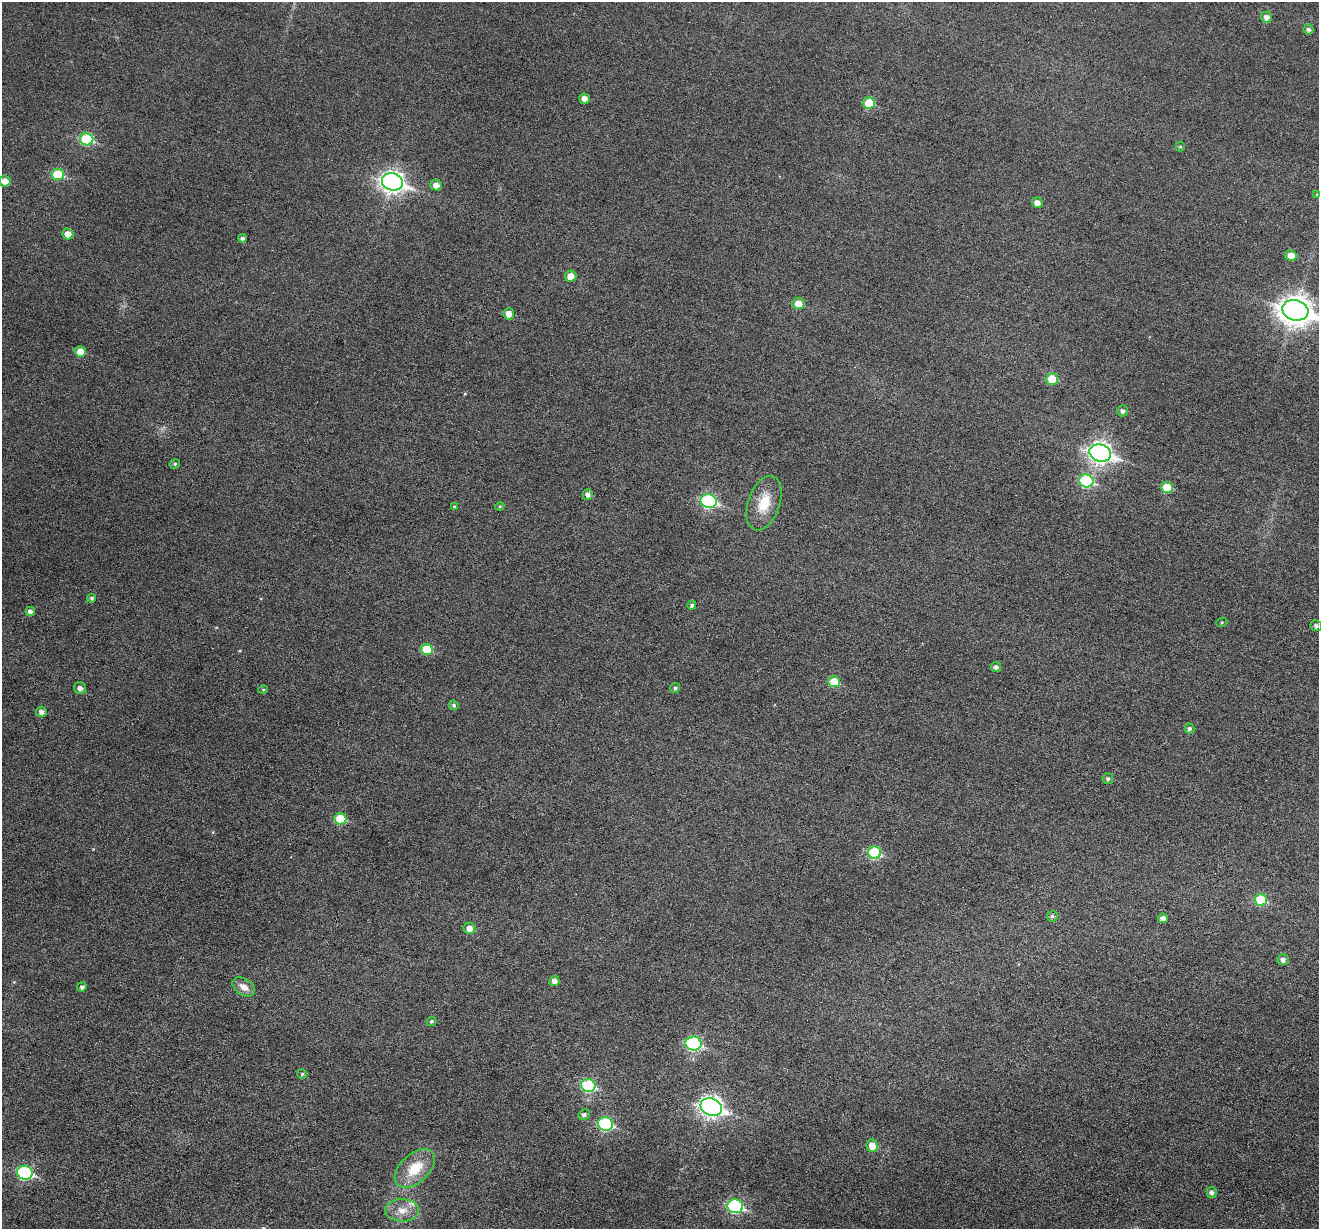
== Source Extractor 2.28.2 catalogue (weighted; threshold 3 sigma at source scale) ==
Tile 7 of 4 x 4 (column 3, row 2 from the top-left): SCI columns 2640-3956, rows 2708-3934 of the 5274 x 5288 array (HDU 1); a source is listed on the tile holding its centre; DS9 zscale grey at full resolution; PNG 1321 x 1231 px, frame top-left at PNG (2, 2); each listed source drawn as its Kron ellipse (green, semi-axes under 4 px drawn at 4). Nothing masked; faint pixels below the display range render black.
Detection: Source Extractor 2.28.2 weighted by HDU 2 'WHT'; one run over the whole footprint, this tile lists its part. Background 0.0427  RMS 0.0053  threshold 0.0218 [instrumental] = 3 sigma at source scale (4.09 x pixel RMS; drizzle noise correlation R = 1.36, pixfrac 0.8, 0.05/0.05 arcsec/px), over >= 5 px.
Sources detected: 70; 1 inside a brighter listed object's ellipse — not listed separately; the other 69 listed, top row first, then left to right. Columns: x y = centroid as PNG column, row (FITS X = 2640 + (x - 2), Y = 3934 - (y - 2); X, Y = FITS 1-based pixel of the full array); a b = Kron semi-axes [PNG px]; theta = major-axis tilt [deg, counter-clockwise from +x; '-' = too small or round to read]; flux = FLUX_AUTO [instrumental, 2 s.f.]
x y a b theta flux
1266 17 5 5 - 2.5
1309 29 5 5 - 1.4
584 98 5 5 - 2.9
869 103 6 6 - 14
87 139 7 6 - 30
1180 147 5 4 - 0.67
58 174 6 6 - 18
5 181 5 5 - 4.6
392 182 10 8 -16 270
436 185 6 5 - 3.3
1317 194 4 3 - 0.43
1037 203 5 5 - 3.4
68 234 5 5 - 3.8
242 238 4 4 - 1.1
1291 255 6 5 - 4.6
571 276 6 5 - 4.1
798 303 6 5 - 5.7
1295 310 13 10 -14 640
509 314 5 5 - 4.6
80 352 5 5 - 5.9
1052 379 6 5 - 11
1123 411 5 5 - 1.5
1100 453 11 8 -18 250
175 464 5 4 - 0.75
1086 481 7 6 - 37
1167 487 6 5 - 12
588 494 5 5 - 2
709 501 8 7 - 69
764 503 28 16 71 13
500 506 5 3 - 0.46
454 507 4 3 - 0.53
92 598 4 4 - 0.99
692 605 4 4 - 1
30 611 4 4 - 1.9
1222 622 5 3 - 0.49
1316 626 6 5 - 1.3
427 649 6 5 - 14
996 667 5 5 - 1.5
834 682 6 5 - 13
80 688 6 5 - 2.3
675 688 5 5 - 0.99
263 690 5 3 - 0.46
454 705 5 5 - 1
41 712 5 5 - 2
1189 728 5 5 - 1.2
1108 779 5 5 - 1.1
340 819 6 5 - 14
874 853 7 6 - 32
1261 900 6 6 - 19
1052 916 5 5 - 0.98
1163 918 5 5 - 2.1
469 928 6 6 - 3.6
1283 960 5 5 - 2
554 981 5 5 - 2.6
82 987 5 4 - 1.3
244 987 12 8 -34 4
432 1021 5 4 - 0.84
694 1044 8 7 - 55
302 1074 5 4 - 0.81
588 1085 7 6 - 42
711 1107 11 8 -23 230
584 1115 6 5 - 1.5
605 1124 8 6 -17 53
872 1146 6 6 - 5.6
415 1168 24 14 43 14
25 1173 8 7 - 58
1212 1193 5 5 - 1.6
735 1206 8 7 - 68
402 1210 17 11 -1 6
Isophote crosses this tile's border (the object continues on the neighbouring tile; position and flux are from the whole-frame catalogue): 1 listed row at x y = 1295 310